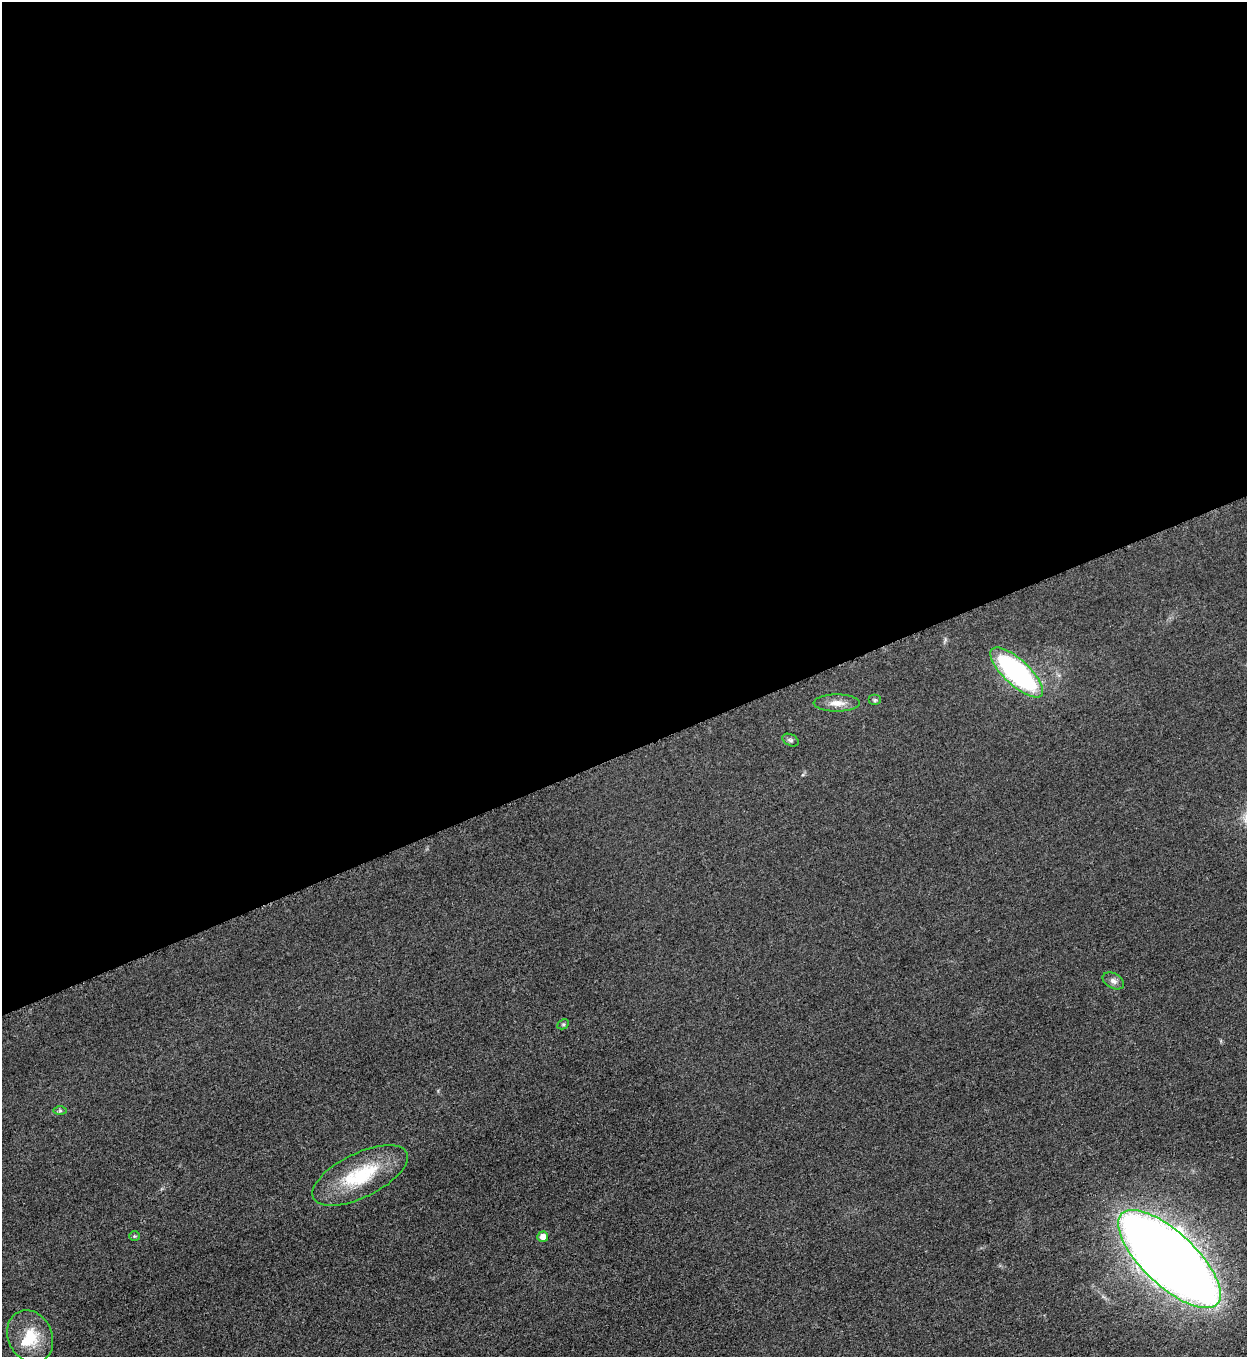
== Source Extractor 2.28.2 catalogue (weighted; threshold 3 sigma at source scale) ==
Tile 2 of 4 x 4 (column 2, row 1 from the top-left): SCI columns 1533-2777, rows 4076-5430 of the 5428 x 5441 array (HDU 1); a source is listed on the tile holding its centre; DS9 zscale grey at full resolution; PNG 1249 x 1359 px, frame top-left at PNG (2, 2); each listed source drawn as its Kron ellipse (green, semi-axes under 4 px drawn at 4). Shown black and unused: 56% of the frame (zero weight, under 3 of 5 exposures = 1% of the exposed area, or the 3 px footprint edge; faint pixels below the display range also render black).
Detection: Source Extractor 2.28.2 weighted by HDU 2 'WHT'; one run over the whole footprint, this tile lists its part. Background 0.0229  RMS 0.0048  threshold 0.0216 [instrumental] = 3 sigma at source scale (4.5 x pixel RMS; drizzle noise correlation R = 1.50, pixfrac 1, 0.05/0.05 arcsec/px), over >= 5 px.
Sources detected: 13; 1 inside a brighter object's white glare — neither listed nor drawn; the other 12 listed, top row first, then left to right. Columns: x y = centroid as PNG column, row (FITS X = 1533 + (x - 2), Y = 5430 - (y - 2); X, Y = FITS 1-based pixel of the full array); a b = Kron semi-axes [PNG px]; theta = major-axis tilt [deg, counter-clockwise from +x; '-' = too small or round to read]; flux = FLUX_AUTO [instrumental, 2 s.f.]
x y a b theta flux
1017 672 34 12 -43 91
875 700 6 5 - 0.82
837 703 23 8 0 5.1
791 740 9 5 -27 1.1
1113 981 11 7 -29 2.2
563 1024 6 4 28 0.73
60 1111 7 4 0 0.77
360 1175 52 22 26 31
134 1236 5 4 - 0.61
543 1237 5 5 - 4.2
1169 1259 66 26 -43 950
30 1336 27 22 -63 16